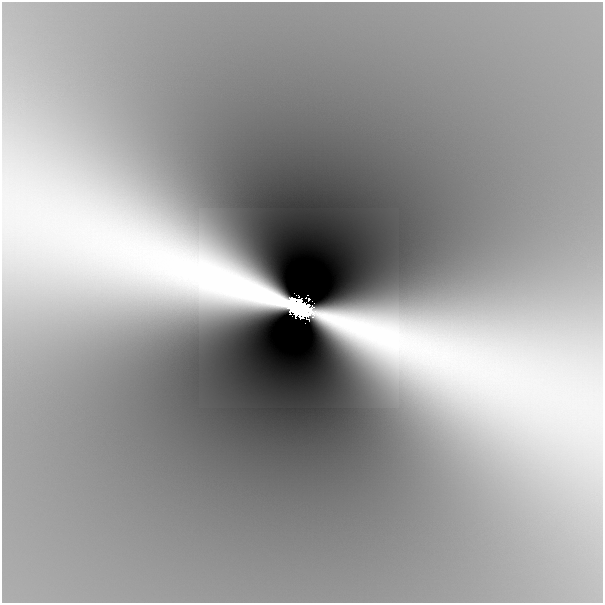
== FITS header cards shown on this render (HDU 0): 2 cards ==
NAXIS1  =                  601
NAXIS2  =                  601

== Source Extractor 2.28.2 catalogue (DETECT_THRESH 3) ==
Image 601 x 601 px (HDU 0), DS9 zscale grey, 1 PNG px = 1 image px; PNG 605 x 605 px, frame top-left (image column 1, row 601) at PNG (2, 2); no overlay
Background -1.23e-08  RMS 1.1e-09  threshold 3.33e-09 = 3 sigma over >= 5 px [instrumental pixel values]
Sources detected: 4; all 4 listed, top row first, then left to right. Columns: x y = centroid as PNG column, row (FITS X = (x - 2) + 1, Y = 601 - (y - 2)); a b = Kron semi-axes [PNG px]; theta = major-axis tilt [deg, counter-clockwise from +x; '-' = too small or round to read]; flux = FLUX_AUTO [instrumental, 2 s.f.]
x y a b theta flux
308 299 11 5 -41 0.17
293 301 8 7 - 0.96
300 308 24 15 -19 4.7
305 323 2 2 - 0.0084